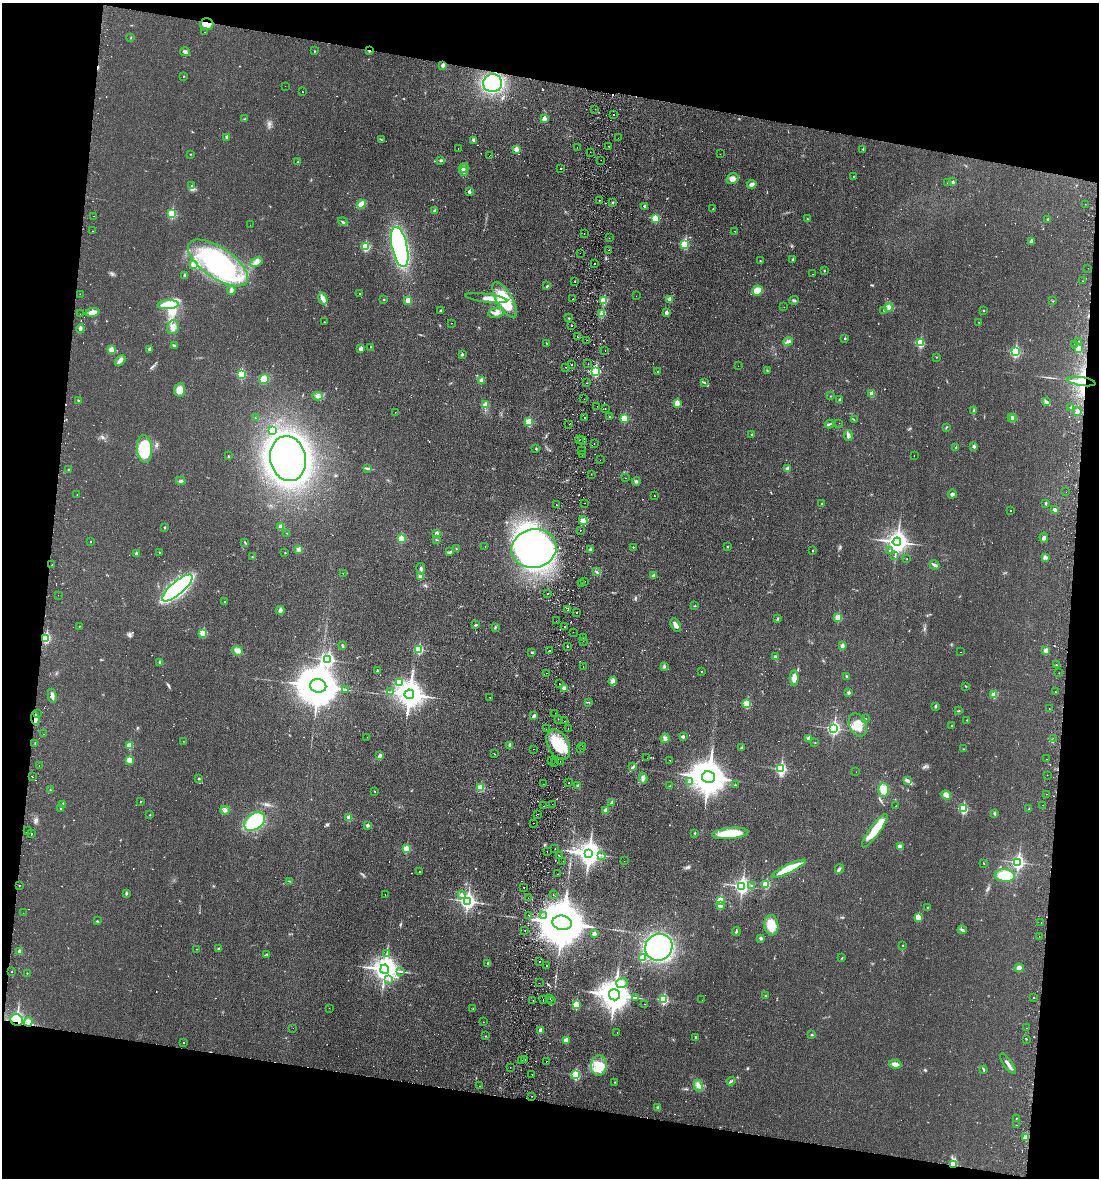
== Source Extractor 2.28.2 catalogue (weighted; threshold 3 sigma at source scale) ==
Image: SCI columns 172-4559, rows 14-4715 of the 4845 x 4726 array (HDU 1 of 3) = the unmasked area's bounding box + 8 px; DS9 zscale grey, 4 x 4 block average (1 PNG px = mean of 4 x 4 image px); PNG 1101 x 1180 px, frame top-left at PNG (2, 3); each listed source drawn as its Kron ellipse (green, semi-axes under 4 px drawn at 4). Shown black and unused: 20% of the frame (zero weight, under 2 of 3 exposures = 3% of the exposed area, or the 3 px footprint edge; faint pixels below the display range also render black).
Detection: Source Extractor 2.28.2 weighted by HDU 2 'WHT'. Background 0.0351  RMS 0.0056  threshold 0.025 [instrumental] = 3 sigma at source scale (4.5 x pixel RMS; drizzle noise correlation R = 1.50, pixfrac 1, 0.05/0.05 arcsec/px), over >= 5 px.
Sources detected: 806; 6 too faint to see at this stretch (4 x 4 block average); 3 inside a brighter object's white glare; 70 cosmic-ray / hot-pixel residue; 2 long thin detections or spike segments (spike, bleed or trail) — neither listed nor drawn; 8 coinciding with a brighter row at this scale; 11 inside a brighter listed object's ellipse — not listed separately; of the other 706, all 500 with FLUX_AUTO >= 1.08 (the completeness limit of this list) listed and drawn (206 fainter detections not listed), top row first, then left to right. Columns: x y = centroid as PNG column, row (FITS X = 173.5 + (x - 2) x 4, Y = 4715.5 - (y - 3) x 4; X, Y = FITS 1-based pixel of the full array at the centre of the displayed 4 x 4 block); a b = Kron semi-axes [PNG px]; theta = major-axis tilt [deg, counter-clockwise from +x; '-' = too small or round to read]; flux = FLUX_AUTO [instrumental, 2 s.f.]
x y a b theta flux
207 24 7 5 2 29
205 32 2 2 - 1.2
131 37 2 2 - 1.7
315 51 2 2 - 3.8
369 51 2 2 - 8.6
185 52 5 3 - 6.7
443 65 2 2 - 33
183 76 2 2 - 1.8
493 83 9 9 - 310
285 86 2 2 - 1.4
303 92 2 2 - 1.1
595 109 2 2 - 2
613 114 2 2 - 1.1
244 119 3 2 - 2.1
544 119 2 2 - 44
227 137 2 2 - 19
618 138 2 2 - 1.7
381 140 4 2 - 2.8
473 140 4 3 - 6.4
609 146 2 2 - 5.7
577 147 2 2 - 1.3
458 149 2 2 - 2.1
516 149 2 2 - 51
863 149 2 2 - 5.3
590 152 2 2 - 1.1
190 154 2 2 - 1.4
720 154 2 2 - 1.5
490 155 2 2 - 1.8
441 160 4 2 - 5.7
601 160 2 2 - 1.6
298 162 2 2 - 7.6
464 168 5 3 - 8.1
561 168 2 2 - 4.5
464 172 4 3 - 7.2
853 177 3 2 - 2.4
732 179 6 5 - 17
953 182 2 2 - 12
948 183 2 2 - 3
752 184 5 3 - 11
191 185 2 2 - 1.7
469 192 2 2 - 14
600 200 2 2 - 1.7
613 202 2 2 - 2.8
361 204 5 4 - 25
1085 204 2 2 - 2.1
645 206 2 2 - 9
713 209 2 2 - 2
434 211 2 2 - 17
172 214 2 2 - 190
93 216 2 2 - 2.2
655 218 2 2 - 130
807 219 2 2 - 2.3
1048 219 2 2 - 6.4
343 222 5 2 - 4.5
250 225 2 2 - 4.5
92 231 2 2 - 2
735 231 2 2 - 6
584 234 2 2 - 1.3
609 238 2 2 - 1.4
1031 241 2 2 - 24
685 244 3 2 - 240
365 247 2 2 - 210
400 247 20 8 -77 580
608 250 2 2 - 2.2
580 253 2 2 - 1.2
793 259 2 2 - 6.6
760 261 2 2 - 3.1
256 262 7 4 26 13
218 263 35 15 -34 480
194 264 2 2 - 98
594 264 2 2 - 8
1088 268 2 2 - 1.5
824 270 2 2 - 2.1
813 274 2 2 - 1.3
185 275 3 2 - 5.5
575 281 2 2 - 1.6
1082 281 2 2 - 2.8
547 286 3 2 - 2.7
231 290 4 3 - 7.3
757 290 5 5 - 34
80 294 2 2 - 1.1
360 294 2 2 - 4.2
636 296 2 2 - 1.6
323 298 6 3 -63 20
486 298 21 3 -8 25
384 299 3 2 - 1.7
573 299 2 2 - 1.8
408 300 2 2 - 87
505 300 20 8 -60 160
604 300 2 2 - 150
670 300 2 2 - 28
794 300 4 2 - 4.9
1053 301 2 2 - 1.5
168 305 10 4 3 74
784 307 2 2 - 2.6
889 307 4 3 - 8.4
440 310 2 2 - 8
884 310 2 2 - 2.4
983 310 2 2 - 1.7
93 312 7 4 9 20
496 313 8 5 7 17
666 313 2 2 - 30
80 314 2 2 - 1.2
602 314 2 2 - 2.6
569 318 2 2 - 2
324 322 2 2 - 1.3
979 322 2 2 - 1.1
451 323 2 2 - 1.4
572 326 2 2 - 2.7
173 327 7 5 76 20
80 329 4 2 - 6.1
577 337 2 2 - 1.9
845 338 2 2 - 5.4
587 340 2 2 - 1.4
1079 341 2 2 - 2.4
788 342 5 3 - 7
546 343 4 2 - 1.5
920 343 2 2 - 200
1075 344 2 2 - 1.8
174 346 3 3 - 4.2
371 347 2 2 - 1.6
1079 348 2 2 - 84
150 349 2 2 - 25
361 349 2 2 - 39
111 350 2 2 - 61
605 350 2 2 - 1.1
1015 352 3 2 - 330
462 354 3 2 - 4.7
936 357 2 2 - 1.1
120 360 6 3 46 14
588 364 2 2 - 1.4
572 365 2 2 - 1.4
738 366 2 2 - 1.5
566 367 2 2 - 1.9
767 370 3 2 - 2.3
658 371 2 2 - 1.9
595 372 3 2 - 320
241 374 2 2 - 210
264 379 5 4 - 34
481 381 2 2 - 46
1081 381 14 3 -9 42
586 383 2 2 - 8.7
705 383 4 2 - 3.6
180 390 6 5 - 31
872 394 2 2 - 52
317 396 5 2 - 6.6
830 396 2 2 - 1.1
584 399 2 2 - 1.4
78 400 2 2 - 1.7
840 400 2 2 - 13
1046 402 4 3 - 5.9
677 403 2 2 - 61
485 405 2 2 - 69
597 406 2 2 - 4.4
1071 408 2 2 - 9.6
605 409 2 2 - 3.2
974 410 3 2 - 2.1
1077 411 2 2 - 36
395 412 2 2 - 1.6
609 417 2 2 - 3
1011 417 2 2 - 10
255 418 2 2 - 1.6
584 418 2 2 - 4.7
624 418 2 2 - 130
1014 418 2 2 - 50
854 420 2 2 - 1.5
529 422 2 2 - 140
839 423 2 2 - 1.5
569 424 2 2 - 2.4
829 424 4 2 - 4.1
946 427 2 2 - 1.4
273 430 2 2 - 110
752 434 2 2 - 6.2
848 435 5 3 - 12
579 440 2 2 - 2.1
583 441 2 2 - 2.5
594 444 2 2 - 7.4
974 446 2 2 - 16
956 447 2 2 - 7.1
536 448 2 2 - 2.5
144 449 13 7 -85 140
581 450 2 2 - 1.9
582 455 2 2 - 2
914 455 2 2 - 1.4
228 456 2 2 - 1.3
288 459 23 17 -79 1600
600 460 2 2 - 1.7
368 468 3 2 - 3.8
69 469 2 2 - 2.6
787 469 2 2 - 38
591 474 2 2 - 1.1
625 478 2 2 - 2
181 481 5 3 - 5.8
636 481 4 2 - 4.6
1066 492 2 2 - 2.6
952 494 4 3 - 7.2
77 495 2 2 - 1.9
654 496 2 2 - 1.4
585 503 2 2 - 1.8
1046 503 4 2 - 2.8
821 504 2 2 - 3.7
556 505 2 2 - 4.6
1055 510 3 2 - 10
1010 511 2 2 - 3.8
583 520 4 4 - 11
165 527 2 2 - 9.2
281 527 4 4 - 11
580 530 2 2 - 1.4
287 533 2 2 - 1.4
437 533 2 2 - 40
1044 538 5 3 - 7.4
401 539 2 2 - 110
436 540 3 2 - 2.1
90 541 2 2 - 1.9
245 542 3 2 - 2.4
897 542 4 3 - 2200
485 547 2 2 - 1.4
633 547 2 2 - 2.9
728 547 2 2 - 1.7
298 549 3 3 - 5.7
456 549 3 2 - 1.6
534 549 22 19 11 1500
590 549 3 2 - 3.3
890 550 2 2 - 3.7
813 551 2 2 - 4.3
450 552 4 3 - 4.6
136 553 2 2 - 13
159 553 2 2 - 2.4
285 553 2 2 - 3.4
894 556 2 2 - 1.2
252 557 3 2 - 2.5
1045 557 2 2 - 1.9
907 559 2 2 - 3.9
52 565 2 2 - 1.3
934 565 5 3 - 7.9
421 569 6 3 -78 8
597 572 3 2 - 2.8
343 573 2 2 - 3.5
421 576 2 2 - 53
653 576 2 2 - 14
585 581 2 2 - 1.2
582 584 2 2 - 2.5
177 588 19 6 41 800
548 593 2 2 - 1.7
58 595 2 2 - 1.2
224 602 2 2 - 4.2
695 606 3 2 - 2.3
280 610 4 4 - 7.6
568 610 2 2 - 4.8
577 612 2 2 - 2.7
838 618 2 2 - 110
778 619 3 2 - 3.5
556 621 2 2 - 1.6
476 625 3 2 - 4.8
676 625 7 3 -66 14
79 626 2 2 - 3
564 626 2 2 - 2.6
495 627 3 2 - 4.2
573 632 2 2 - 1.4
203 633 2 2 - 120
583 637 2 2 - 1.3
46 638 2 2 - 270
583 641 2 2 - 1.4
342 646 2 2 - 1.5
567 646 2 2 - 4.7
842 646 2 2 - 29
419 649 2 2 - 200
550 650 2 2 - 1.6
1046 650 2 2 - 46
237 651 6 4 -22 14
532 652 3 2 - 2.8
961 652 2 2 - 2.1
775 657 2 2 - 6.8
328 660 3 2 - 560
160 662 4 3 - 6.6
1057 665 2 2 - 1.2
583 666 2 2 - 1.9
664 666 2 2 - 1.8
377 670 2 2 - 7
701 671 2 2 - 1.2
546 673 2 2 - 3.6
1059 673 2 2 - 2.6
847 677 3 2 - 5.7
794 678 7 4 87 21
612 681 4 3 - 7.5
400 682 2 2 - 98
559 684 2 2 - 2.1
318 686 8 7 - 15000
966 686 2 2 - 1.9
564 688 3 2 - 16
345 689 3 2 - 2.5
390 692 2 2 - 2
849 692 2 2 - 17
1055 692 2 2 - 3
409 694 5 5 - 4400
994 695 2 2 - 82
52 696 7 3 -81 13
490 697 2 2 - 2.6
588 702 3 2 - 1.7
747 704 2 2 - 120
935 706 2 2 - 12
1049 709 2 2 - 1.6
959 711 2 2 - 1.9
37 713 2 2 - 1.9
555 713 2 2 - 1.4
533 716 3 3 - 7.8
35 718 7 3 -84 15
558 719 2 2 - 2.2
866 719 2 2 - 1.3
967 720 2 2 - 2.3
564 721 2 2 - 2.5
858 725 12 8 -65 51
952 726 2 2 - 1.6
568 728 2 2 - 2.7
834 728 3 3 - 630
546 729 2 2 - 1.9
43 734 2 2 - 1.7
367 737 2 2 - 2.1
683 737 2 2 - 13
809 738 2 2 - 34
1053 738 2 2 - 3.3
665 739 4 3 - 11
183 741 2 2 - 1.2
35 743 2 2 - 3.4
815 743 2 2 - 1.1
558 744 16 10 -62 120
510 745 4 3 - 5.8
129 746 2 2 - 81
583 746 2 2 - 9.5
580 748 2 2 - 2.8
741 748 3 2 - 3.4
533 749 2 2 - 1.3
964 749 2 2 - 1.6
494 754 2 2 - 1.3
380 756 4 3 - 12
647 758 2 2 - 2.3
1046 759 2 2 - 1.9
129 760 2 2 - 87
551 760 2 2 - 1.2
670 760 2 2 - 1.6
560 761 2 2 - 1.2
554 763 2 2 - 2.2
39 766 2 2 - 1.1
633 767 3 2 - 2.9
781 769 3 2 - 460
856 772 2 2 - 1.8
1047 775 2 2 - 1.2
32 777 2 2 - 2.5
708 777 6 6 - 9500
643 778 5 3 - 9.8
199 779 2 2 - 2.7
690 781 2 2 - 22
908 781 2 2 - 1.8
568 783 2 2 - 1.5
543 784 2 2 - 9.4
578 785 2 2 - 8.1
735 785 2 2 - 4.2
670 786 3 2 - 2.9
480 787 2 2 - 130
50 790 3 2 - 2.1
883 790 7 5 89 43
374 791 2 2 - 1.2
1046 794 2 2 - 3.4
946 795 5 4 - 22
141 801 2 2 - 1.3
612 803 2 2 - 24
62 804 3 2 - 2.8
552 804 2 2 - 2.1
1043 805 2 2 - 3.4
543 806 2 2 - 4.5
896 806 2 2 - 2.4
61 809 3 2 - 3.7
963 809 2 2 - 280
1029 809 2 2 - 2
225 810 5 4 - 8.6
606 810 2 2 - 50
994 813 3 2 - 3.6
537 814 2 2 - 5.3
150 815 2 2 - 2.9
349 817 2 2 - 62
254 821 11 8 35 210
534 823 2 2 - 1.7
367 825 2 2 - 18
28 830 2 2 - 1.9
875 831 20 5 53 81
32 833 2 2 - 3
695 833 2 2 - 5.5
730 833 18 5 5 100
900 847 3 2 - 18
406 849 2 2 - 120
555 849 2 2 - 1.8
547 851 2 2 - 2.7
589 853 4 4 - 2800
602 855 2 2 - 1.5
560 856 2 2 - 3.1
563 861 2 2 - 1.9
624 861 2 2 - 1.3
1018 862 3 2 - 700
984 863 2 2 - 1.6
789 869 18 3 25 110
839 869 5 3 - 6.3
419 871 2 2 - 1.9
558 874 2 2 - 2.1
1005 875 10 6 -5 87
289 881 2 2 - 1.5
766 884 2 2 - 150
19 886 2 2 - 3
742 886 3 3 - 1000
752 886 2 2 - 5.1
524 887 2 2 - 3.2
126 893 3 2 - 4.2
385 894 2 2 - 1.5
462 895 4 2 - 5.5
553 895 2 2 - 1.7
528 898 2 2 - 1.3
720 900 2 2 - 140
467 901 3 3 - 1100
720 905 2 2 - 61
928 908 2 2 - 4.6
23 913 2 2 - 1.5
528 915 2 2 - 1.3
544 915 2 2 - 1.7
918 917 2 2 - 95
97 921 2 2 - 1.4
562 923 9 7 -11 23000
1041 923 2 2 - 3.2
771 925 10 7 -83 62
962 930 4 3 - 6.6
525 931 2 2 - 3.6
736 931 4 2 - 4
594 934 2 2 - 29
1039 936 2 2 - 1.4
761 938 4 3 - 4.9
903 945 2 2 - 2.8
659 947 14 13 - 540
197 949 2 2 - 2.6
218 949 2 2 - 9.4
19 951 2 2 - 19
387 953 2 2 - 2.3
266 954 3 2 - 1.5
642 958 2 2 - 57
842 958 2 2 - 1.4
539 961 2 2 - 1.9
488 963 2 2 - 7.8
547 966 2 2 - 2.3
1019 968 4 4 - 14
385 969 4 4 - 3300
401 971 2 2 - 2
11 972 2 2 - 11
27 973 2 2 - 1.9
389 980 2 2 - 3.6
539 983 2 2 - 1.8
622 983 6 5 - 14
614 995 5 5 - 6700
766 996 2 2 - 3
635 997 2 2 - 2
1034 997 2 2 - 1.6
550 998 2 2 - 1.4
543 999 2 2 - 2
663 999 2 2 - 250
533 1000 2 2 - 4.8
702 1000 2 2 - 1.9
551 1001 2 2 - 4.4
645 1004 2 2 - 1.2
576 1005 2 2 - 160
329 1008 2 2 - 1.8
473 1009 2 2 - 3.2
17 1020 6 5 - 190
28 1022 4 4 - 14
483 1022 2 2 - 1.3
293 1028 2 2 - 1.1
1027 1028 2 2 - 1.6
541 1030 2 2 - 35
617 1032 2 2 - 1.7
812 1035 3 2 - 3.9
485 1036 2 2 - 1.4
696 1037 3 2 - 4.5
1027 1039 2 2 - 1.8
566 1040 2 2 - 66
184 1043 2 2 - 2.4
521 1060 2 2 - 1.1
525 1060 2 2 - 3.1
546 1061 2 2 - 6.9
895 1064 6 3 -10 20
1008 1064 12 2 -54 13
599 1066 10 8 88 52
510 1067 2 2 - 4.3
983 1070 2 2 - 2.3
532 1074 2 2 - 1.4
576 1075 2 2 - 260
731 1081 4 2 - 4.1
615 1082 2 2 - 1.2
698 1085 6 4 -74 12
479 1086 2 2 - 1.3
532 1096 2 2 - 1.1
658 1108 3 2 - 6
1016 1118 2 2 - 2.1
1017 1125 2 2 - 1.7
1026 1138 2 2 - 78
954 1164 3 2 - 140
Overlapping masked pixels (flux is a lower limit): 8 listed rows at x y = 207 24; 369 51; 443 65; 1081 381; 46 638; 35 718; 17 1020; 954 1164
Diffuse or blended objects may show on this block-average render without a row.